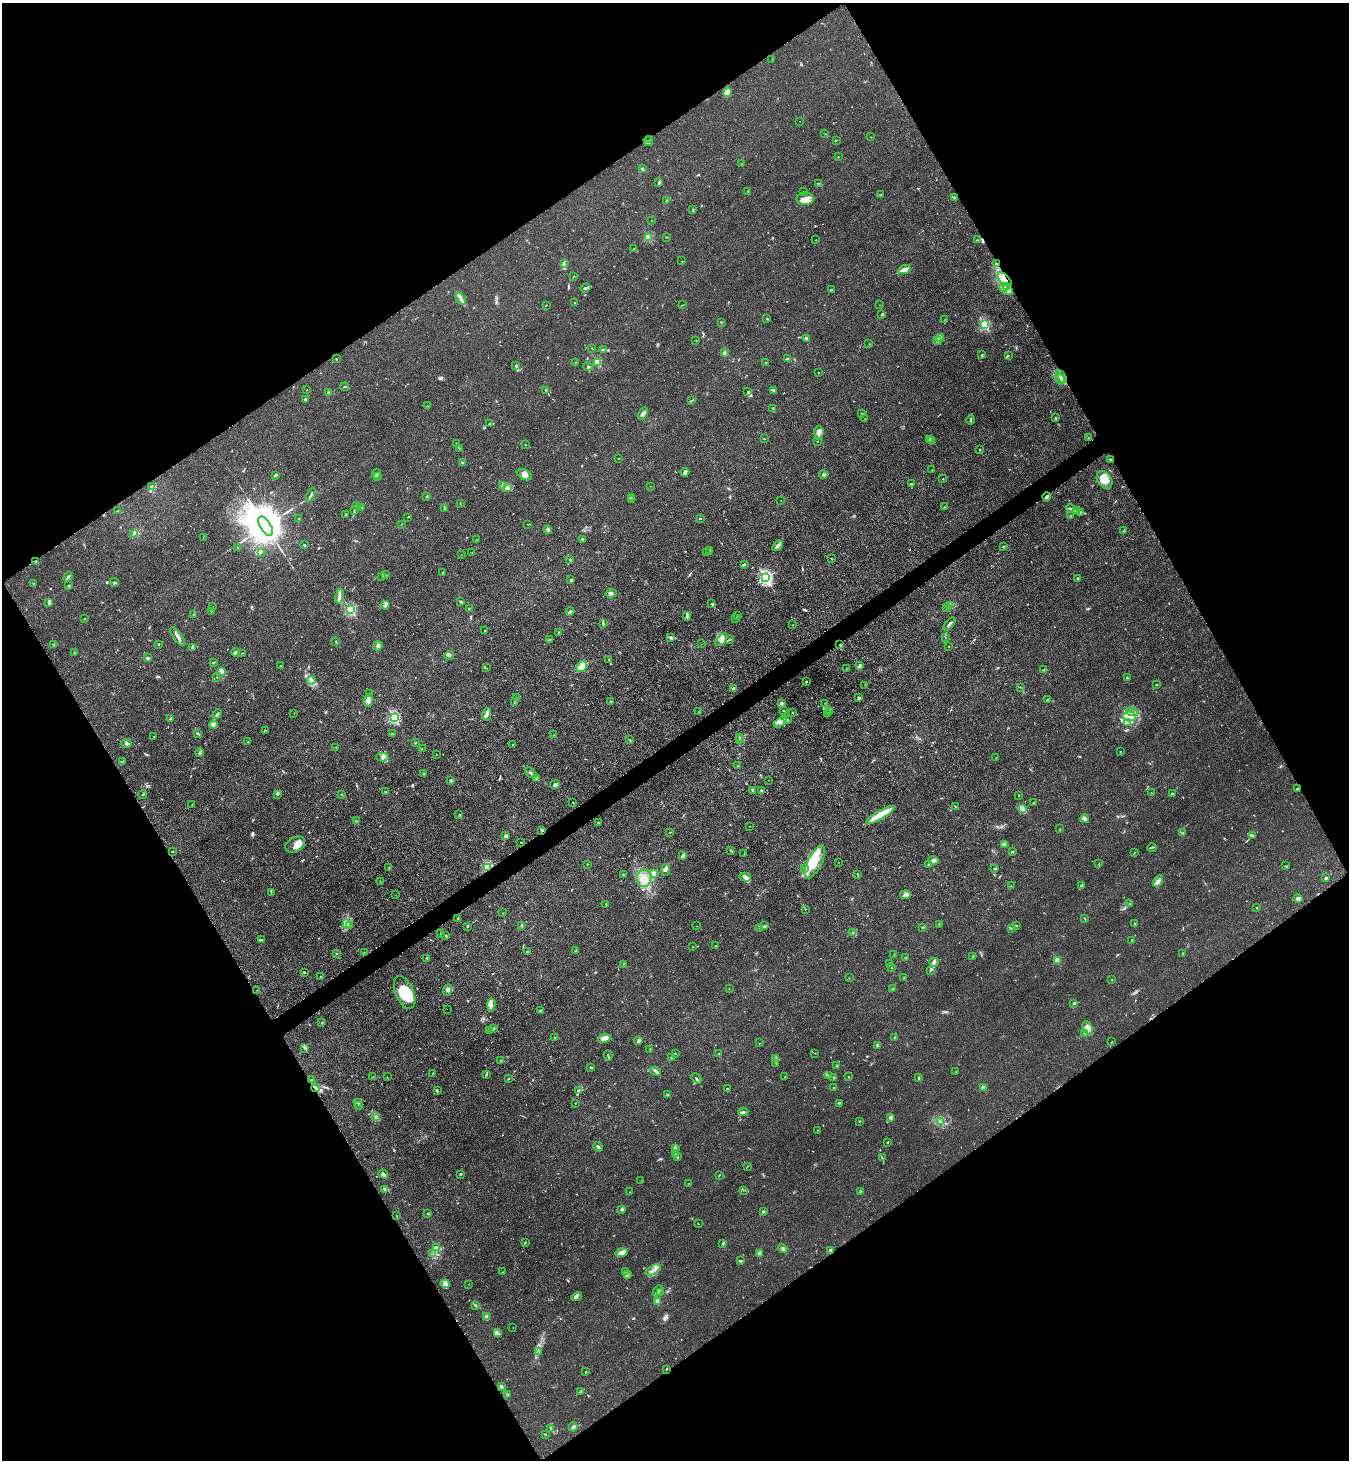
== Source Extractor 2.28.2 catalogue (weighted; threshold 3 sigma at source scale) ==
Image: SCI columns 182-5567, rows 32-5863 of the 5889 x 5896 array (HDU 1 of 3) = the unmasked area's bounding box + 8 px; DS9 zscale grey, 4 x 4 block average (1 PNG px = mean of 4 x 4 image px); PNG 1351 x 1462 px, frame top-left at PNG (2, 3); each listed source drawn as its Kron ellipse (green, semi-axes under 4 px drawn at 4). Shown black and unused: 49% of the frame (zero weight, under 3 of 4 exposures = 3% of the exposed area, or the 3 px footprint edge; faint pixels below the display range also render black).
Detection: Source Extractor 2.28.2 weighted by HDU 2 'WHT'. Background 0.0145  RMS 0.0026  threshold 0.0118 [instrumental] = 3 sigma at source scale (4.5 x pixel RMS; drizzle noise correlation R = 1.50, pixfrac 1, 0.05/0.05 arcsec/px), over >= 5 px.
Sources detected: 708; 3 too faint to see at this stretch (4 x 4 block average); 1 inside a brighter object's white glare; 7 cosmic-ray / hot-pixel residue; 3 long thin detections or spike segments (spike, bleed or trail) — neither listed nor drawn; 23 coinciding with a brighter row at this scale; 64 inside a brighter listed object's ellipse — not listed separately; of the other 607, all 500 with FLUX_AUTO >= 0.411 (the completeness limit of this list) listed and drawn (107 fainter detections not listed), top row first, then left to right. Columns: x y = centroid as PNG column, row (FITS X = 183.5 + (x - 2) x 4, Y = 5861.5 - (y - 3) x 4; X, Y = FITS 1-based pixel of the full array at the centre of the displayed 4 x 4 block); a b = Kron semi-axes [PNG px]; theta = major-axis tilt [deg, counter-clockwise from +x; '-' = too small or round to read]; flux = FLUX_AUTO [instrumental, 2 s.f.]
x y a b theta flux
772 59 2 2 - 0.42
727 92 5 3 - 4.2
800 121 2 2 - 0.44
825 134 2 2 - 0.57
871 137 2 2 - 0.52
650 140 3 2 - 1.2
836 140 2 2 - 1.4
648 141 5 2 - 1.4
838 157 2 2 - 0.48
742 164 2 2 - 0.52
642 169 3 3 - 1.7
659 183 4 2 - 3.8
818 183 3 2 - 1.2
748 191 2 2 - 0.87
803 192 2 2 - 0.45
880 194 3 2 - 0.66
954 197 2 2 - 1.3
805 199 8 6 -3 10
666 200 2 2 - 0.95
693 210 3 2 - 1.1
651 221 2 2 - 0.54
648 237 2 2 - 80
666 237 2 2 - 0.78
816 240 2 2 - 0.67
977 240 2 2 - 1.1
634 249 2 2 - 0.82
682 261 2 2 - 0.52
564 264 2 2 - 0.79
996 264 3 2 - 1.7
904 269 6 4 25 6.3
574 276 2 2 - 0.57
1005 279 9 4 -44 14
1007 287 3 2 - 2.2
585 288 5 2 - 4.2
1003 288 2 2 - 0.85
831 290 2 2 - 1.5
1010 291 2 2 - 0.52
461 299 7 2 -58 4.9
574 303 2 2 - 1
546 305 2 2 - 0.68
682 305 3 2 - 0.85
880 305 2 2 - 0.49
882 314 2 2 - 1.1
766 318 2 2 - 0.71
945 320 2 2 - 0.52
721 322 2 2 - 0.78
984 324 2 2 - 130
806 338 3 2 - 4.1
940 338 4 3 - 5.7
696 340 3 2 - 0.58
938 340 3 2 - 2.4
869 344 2 2 - 0.46
592 348 2 2 - 0.5
604 349 2 2 - 0.51
724 353 3 2 - 2.8
982 355 3 2 - 1
1008 355 2 2 - 0.82
787 358 3 2 - 1.6
336 359 2 2 - 1.1
575 362 2 2 - 0.55
597 362 2 2 - 72
766 363 3 2 - 1.3
515 365 2 2 - 0.57
588 367 4 2 - 2.9
818 373 2 2 - 0.44
1062 377 7 3 -58 7
1060 379 6 2 -58 3.2
345 387 4 2 - 1.3
307 390 2 2 - 0.42
546 390 4 2 - 1.3
773 390 4 2 - 1.5
748 391 2 2 - 0.74
329 393 2 2 - 21
305 399 2 2 - 3.1
692 400 4 2 - 1.6
428 406 2 2 - 0.58
772 408 2 2 - 0.47
643 413 7 3 56 5.8
862 413 2 2 - 0.67
865 418 2 2 - 0.61
1056 418 3 2 - 1.8
971 420 5 2 - 1.9
490 424 4 2 - 2.6
819 433 7 4 90 6.2
1088 437 2 2 - 0.43
764 439 2 2 - 0.55
929 440 3 2 - 1.5
817 441 2 2 - 0.54
931 441 2 2 - 1.1
456 443 2 2 - 0.79
525 445 3 2 - 0.64
459 448 2 2 - 0.9
980 450 3 2 - 0.77
619 458 2 2 - 1.1
1111 459 2 2 - 1.3
463 463 3 2 - 1.9
932 470 3 2 - 0.67
685 472 4 4 - 5
376 474 4 2 - 3.7
275 475 3 2 - 2
524 475 8 5 -26 7
823 475 4 2 - 2
377 476 2 2 - 1.1
943 479 2 2 - 2.1
1105 480 10 6 -53 13
911 484 3 2 - 1.7
152 486 3 2 - 1.8
503 486 3 2 - 1.8
650 486 2 2 - 0.74
508 487 3 2 - 2.4
311 495 7 2 65 2.8
427 497 2 2 - 1.8
631 497 2 2 - 0.62
1047 497 4 3 - 3.9
631 499 2 2 - 0.56
780 501 2 2 - 0.54
460 503 2 2 - 0.6
357 506 4 2 - 1
362 507 2 2 - 0.98
945 507 2 2 - 0.83
1070 508 4 2 - 2.3
445 509 3 2 - 1.7
1076 510 3 2 - 1
118 511 3 2 - 1.2
354 511 3 2 - 1.1
1081 512 2 2 - 1.1
345 514 3 2 - 1
1070 516 2 2 - 0.84
408 517 2 2 - 0.67
299 518 2 2 - 0.63
700 518 2 2 - 2
401 524 2 2 - 0.55
528 524 2 2 - 0.6
266 526 11 5 -59 11000
548 530 4 3 - 3.8
1124 531 4 2 - 3
134 533 2 2 - 1.2
203 537 2 2 - 0.41
582 539 3 2 - 1.4
476 540 2 2 - 0.95
304 545 2 2 - 2.2
778 546 6 2 48 5.2
1003 547 2 2 - 0.94
238 548 2 2 - 0.68
709 551 3 3 - 2.1
261 552 3 2 - 1.3
472 553 2 2 - 0.51
707 553 4 2 - 2
461 555 2 2 - 0.46
831 558 2 2 - 0.72
570 560 2 2 - 2.5
36 561 4 2 - 1.5
744 564 2 2 - 1.8
443 572 2 2 - 2.2
385 575 2 2 - 0.51
381 576 3 2 - 0.88
68 577 5 2 - 3.3
766 578 2 2 - 370
1078 578 3 2 - 1.4
571 580 3 2 - 2.6
114 582 4 2 - 2.8
33 583 2 2 - 0.73
69 586 4 2 - 1.1
611 593 6 2 12 3.3
339 596 7 3 79 5.7
461 602 3 2 - 2.3
48 603 4 2 - 1.9
712 604 3 2 - 1.2
385 605 4 3 - 3
950 606 4 2 - 1.5
213 607 2 2 - 0.63
469 608 2 2 - 0.98
946 608 2 2 - 0.63
351 610 2 2 - 160
211 611 2 2 - 1.1
570 612 4 2 - 5.1
193 614 2 2 - 0.49
687 616 4 2 - 1.9
738 616 2 2 - 0.79
85 619 2 2 - 1.3
735 619 2 2 - 0.46
603 623 4 2 - 2.7
949 624 7 2 51 3.1
793 625 2 2 - 0.42
485 631 2 2 - 0.62
558 633 3 2 - 1.3
178 636 11 3 -56 7.4
671 637 4 3 - 2.9
945 637 2 2 - 0.55
550 640 2 2 - 1.8
721 640 7 3 49 6.1
730 640 2 2 - 0.51
336 642 2 2 - 0.94
54 644 2 2 - 0.56
158 644 2 2 - 1.1
701 644 2 2 - 0.51
840 645 4 2 - 1.3
378 646 5 3 - 3.8
948 646 2 2 - 0.53
192 647 3 2 - 6.4
235 652 4 2 - 2.1
75 653 2 2 - 0.52
242 653 3 2 - 0.66
449 655 5 3 - 2.8
148 658 4 3 - 3.7
609 659 2 2 - 0.49
213 662 2 2 - 0.58
860 665 4 3 - 2.4
280 666 2 2 - 0.89
582 666 6 4 51 8.7
486 668 2 2 - 0.54
846 668 2 2 - 0.54
1044 670 4 2 - 1.5
221 672 3 2 - 1.6
217 677 2 2 - 0.55
1127 677 2 2 - 0.93
311 680 4 3 - 3.9
806 682 2 2 - 1
1157 684 2 2 - 1.4
865 685 2 2 - 0.44
1021 687 2 2 - 0.65
734 688 3 2 - 3.9
369 693 2 2 - 0.78
516 698 2 2 - 0.5
859 698 3 2 - 1.9
1048 700 3 2 - 2.7
368 701 6 4 87 7.3
611 702 4 2 - 1.3
515 703 2 2 - 0.98
825 703 2 2 - 0.6
781 704 3 2 - 4.8
699 711 2 2 - 0.64
784 711 2 2 - 0.75
830 711 2 2 - 0.93
1132 712 6 3 -9 4.6
294 713 2 2 - 0.46
792 713 2 2 - 0.45
217 714 5 2 - 4.1
487 714 6 2 79 3.7
827 714 2 2 - 0.57
1129 716 6 5 - 44
394 717 2 2 - 190
171 718 2 2 - 12
787 720 2 2 - 0.92
780 722 7 3 33 6.3
1127 723 4 2 - 2.9
213 725 4 3 - 12
265 730 2 2 - 0.6
198 733 3 2 - 2.5
392 734 2 2 - 1.4
554 735 2 2 - 0.42
154 736 2 2 - 1.3
740 737 2 2 - 0.89
629 739 2 2 - 0.68
739 740 2 2 - 1.4
248 742 2 2 - 0.84
126 743 5 3 - 2.6
415 743 2 2 - 2.1
512 744 2 2 - 0.59
336 747 2 2 - 0.57
422 748 2 2 - 0.59
1120 752 2 2 - 0.91
200 753 4 2 - 3.7
436 755 2 2 - 0.51
382 757 6 4 0 6.3
996 758 2 2 - 0.43
122 761 2 2 - 0.47
738 766 2 2 - 0.66
424 773 2 2 - 0.86
531 773 6 2 -41 3.1
536 778 3 2 - 1.9
450 780 3 2 - 1.9
769 780 2 2 - 0.63
555 785 5 3 - 3.6
1297 789 4 2 - 2.1
752 790 4 2 - 1.5
761 790 2 2 - 1.3
386 792 2 2 - 0.93
1151 793 2 2 - 0.59
278 794 3 2 - 0.64
342 794 2 2 - 0.6
1172 794 2 2 - 1.3
142 795 4 2 - 0.98
1019 795 2 2 - 0.53
573 802 2 2 - 0.65
1034 802 2 2 - 1
192 804 2 2 - 0.45
955 807 2 2 - 0.86
1023 809 2 2 - 0.92
459 815 2 2 - 0.64
880 815 16 3 30 46
1085 819 4 3 - 4.6
356 821 2 2 - 1.2
598 823 2 2 - 0.89
749 826 2 2 - 0.48
1060 829 2 2 - 0.82
542 830 2 2 - 0.88
670 832 3 2 - 0.61
1182 833 3 2 - 1.7
1253 835 3 2 - 1.2
506 836 4 3 - 5
521 842 2 2 - 2.3
1005 844 4 2 - 13
295 845 10 7 28 10
1152 848 5 2 - 1.4
172 851 2 2 - 0.69
731 851 3 2 - 2
1012 852 2 2 - 0.92
1134 853 2 2 - 0.46
744 854 2 2 - 0.52
683 856 4 3 - 2.4
934 860 5 3 - 5.6
815 862 18 7 63 31
838 862 2 2 - 0.48
587 864 2 2 - 1.1
1099 864 2 2 - 1.3
928 865 2 2 - 0.49
1285 866 2 2 - 0.47
488 867 2 2 - 180
389 868 2 2 - 0.54
805 868 3 2 - 1.3
995 869 2 2 - 2.3
666 870 5 3 - 3.3
653 873 3 3 - 3.6
858 874 2 2 - 0.73
624 875 2 2 - 2.2
745 877 6 4 -15 5.8
644 878 9 7 84 18
1326 878 3 2 - 2.2
380 881 2 2 - 0.6
1158 881 6 3 59 6
1011 886 2 2 - 0.47
1082 886 3 3 - 2.5
271 892 2 2 - 0.78
395 895 2 2 - 0.44
905 895 5 3 - 4.9
1298 898 5 3 - 3.7
606 904 2 2 - 0.7
1130 904 3 2 - 0.96
1257 907 2 2 - 0.71
805 909 2 2 - 0.54
503 913 2 2 - 0.43
1085 918 2 2 - 0.48
458 919 2 2 - 2.8
346 923 3 2 - 3.6
1134 923 2 2 - 0.53
939 924 2 2 - 0.7
350 925 2 2 - 0.97
521 925 4 2 - 1.7
697 926 2 2 - 0.43
765 926 2 2 - 0.66
1017 926 2 2 - 0.77
467 927 2 2 - 0.87
923 927 2 2 - 0.88
760 928 2 2 - 0.64
1011 928 2 2 - 1.3
853 932 2 2 - 0.56
441 934 2 2 - 4.4
446 936 2 2 - 1.1
261 940 4 2 - 3.3
1131 940 2 2 - 0.6
692 946 2 2 - 0.54
715 946 2 2 - 0.62
576 951 3 2 - 1.4
364 952 2 2 - 0.59
527 952 2 2 - 2.4
1183 953 2 2 - 0.77
337 954 2 2 - 0.72
894 954 2 2 - 0.46
906 957 3 2 - 0.92
973 957 3 2 - 2.9
427 958 2 2 - 1.5
1057 960 2 2 - 47
934 962 4 3 - 4.9
890 963 2 2 - 0.95
624 964 2 2 - 0.85
891 968 2 2 - 0.74
930 970 4 2 - 1.8
304 972 3 2 - 1.1
321 977 2 2 - 1.1
904 977 2 2 - 1.3
849 978 2 2 - 0.45
1112 980 2 2 - 0.63
729 989 2 2 - 0.91
892 989 3 2 - 2.4
257 990 2 2 - 0.42
448 990 6 3 69 4.1
405 993 18 9 -67 47
1074 1003 2 2 - 2.7
491 1005 6 3 85 4.2
447 1009 2 2 - 0.44
540 1011 3 2 - 2.4
322 1023 2 2 - 1.2
494 1028 2 2 - 1.1
1088 1028 7 4 -66 7.9
489 1030 2 2 - 0.77
1084 1033 2 2 - 0.95
555 1037 2 2 - 0.83
895 1037 3 2 - 0.93
604 1038 6 4 10 9.7
638 1041 4 3 - 2.8
1111 1042 3 2 - 0.55
759 1043 2 2 - 0.54
878 1045 3 2 - 3.8
305 1048 3 2 - 1.1
650 1049 2 2 - 0.49
815 1053 2 2 - 0.57
675 1054 2 2 - 0.75
719 1054 3 2 - 1.5
608 1055 5 2 - 2.1
672 1058 3 2 - 0.64
776 1058 2 2 - 0.65
501 1061 2 2 - 2.1
776 1063 2 2 - 0.46
837 1066 2 2 - 8.7
591 1068 2 2 - 2.1
655 1071 6 2 -38 5
956 1071 2 2 - 0.47
432 1073 2 2 - 0.56
486 1074 4 2 - 1.6
829 1076 2 2 - 0.63
373 1077 2 2 - 0.48
387 1077 2 2 - 0.56
785 1077 2 2 - 0.56
834 1077 2 2 - 0.78
848 1077 2 2 - 0.58
508 1078 2 2 - 0.87
696 1078 5 2 - 1.5
919 1078 2 2 - 2
311 1080 4 2 - 1.3
834 1087 2 2 - 0.76
983 1087 2 2 - 20
315 1088 4 2 - 3
727 1089 3 2 - 1.6
437 1091 3 2 - 0.93
578 1091 4 2 - 2.6
668 1095 2 2 - 1.1
358 1103 3 2 - 1.8
576 1103 2 2 - 0.63
839 1103 2 2 - 1.6
359 1105 2 2 - 0.52
743 1112 5 2 - 2.4
375 1117 2 2 - 0.82
891 1117 3 3 - 2.9
859 1121 2 2 - 0.62
940 1122 3 3 - 2.1
817 1130 2 2 - 0.66
888 1142 2 2 - 0.95
598 1147 5 2 - 2.9
675 1148 4 2 - 2.5
676 1154 4 2 - 2.3
677 1157 3 2 - 1.6
882 1158 2 2 - 0.85
747 1167 2 2 - 0.6
383 1174 5 2 - 4.3
460 1174 3 2 - 0.99
719 1175 2 2 - 0.67
641 1181 2 2 - 0.63
689 1184 2 2 - 0.45
384 1189 3 3 - 1.9
744 1190 2 2 - 0.65
860 1191 3 2 - 1.5
630 1192 2 2 - 0.62
622 1210 3 2 - 3
763 1211 2 2 - 2
428 1213 3 2 - 1.3
397 1216 2 2 - 0.48
698 1224 2 2 - 0.57
525 1242 2 2 - 1.1
723 1243 3 2 - 1.1
436 1247 3 2 - 1.6
783 1248 5 3 - 3.5
830 1250 2 2 - 1.1
622 1253 6 3 16 16
759 1253 4 2 - 9.3
433 1254 2 2 - 0.62
741 1261 3 2 - 2.4
653 1270 8 2 30 5.5
502 1272 2 2 - 0.48
625 1272 2 2 - 0.79
627 1274 2 2 - 1.1
445 1284 4 3 - 4.5
469 1284 2 2 - 0.69
658 1291 6 3 48 3.7
660 1293 2 2 - 0.44
577 1296 5 3 - 3.5
657 1301 4 3 - 8.7
475 1305 3 2 - 2
486 1317 3 2 - 12
513 1328 2 2 - 0.43
497 1333 3 2 - 2.8
539 1351 3 2 - 1.2
666 1369 3 2 - 1.1
586 1372 2 2 - 1.3
501 1386 3 3 - 2.9
580 1391 2 2 - 0.67
507 1394 3 2 - 1.2
573 1427 4 4 - 4.1
551 1428 2 2 - 1.1
545 1434 2 2 - 1.5
Overlapping masked pixels (flux is a lower limit): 10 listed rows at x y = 996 264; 1005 279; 1062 377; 1111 459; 1047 497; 36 561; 840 645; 542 830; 488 867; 315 1088
Diffuse or blended objects may show on this block-average render without a row.